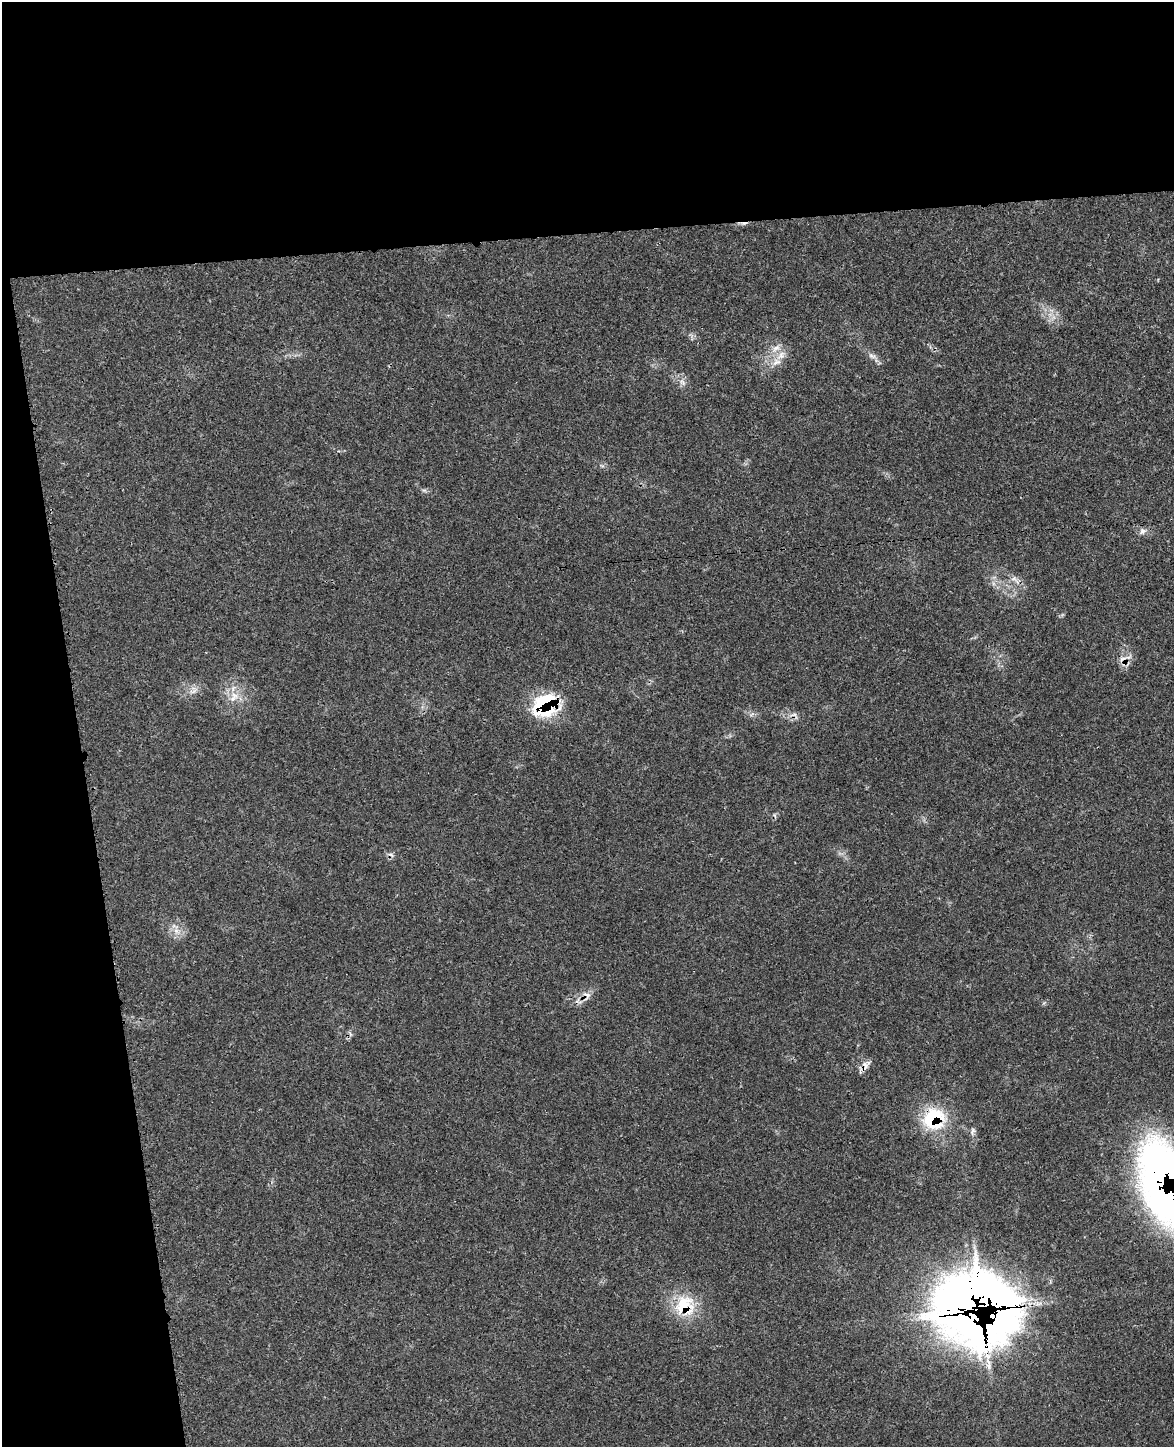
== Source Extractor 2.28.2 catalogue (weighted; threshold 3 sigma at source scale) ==
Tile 1 of 4 x 3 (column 1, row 1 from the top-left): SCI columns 49-1220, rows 3036-4480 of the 4800 x 4732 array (HDU 1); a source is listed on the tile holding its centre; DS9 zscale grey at full resolution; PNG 1176 x 1449 px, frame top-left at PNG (2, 2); no overlay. Shown black and unused: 23% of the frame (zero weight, under 3 of 4 exposures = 6% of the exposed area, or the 3 px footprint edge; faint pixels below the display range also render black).
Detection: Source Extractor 2.28.2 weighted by HDU 2 'WHT'; one run over the whole footprint, this tile lists its part. Background 0.0423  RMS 0.0029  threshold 0.0131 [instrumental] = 3 sigma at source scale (4.5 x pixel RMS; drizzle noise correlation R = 1.50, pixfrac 1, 0.05/0.05 arcsec/px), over >= 5 px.
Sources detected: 24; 2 inside a brighter object's white glare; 4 cosmic-ray / hot-pixel residue — not listed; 3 inside a brighter listed object's ellipse — not listed separately; the other 15 listed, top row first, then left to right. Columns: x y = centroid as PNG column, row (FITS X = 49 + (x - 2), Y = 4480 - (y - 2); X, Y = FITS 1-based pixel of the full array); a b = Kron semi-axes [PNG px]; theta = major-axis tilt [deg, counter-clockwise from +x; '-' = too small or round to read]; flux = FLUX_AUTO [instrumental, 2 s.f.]
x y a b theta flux
781 355 17 9 46 3.3
872 356 11 5 -19 1.2
424 490 7 4 -19 0.52
1142 531 11 7 29 1.3
1015 579 16 6 -43 1.8
234 697 16 10 64 3.3
543 704 32 28 -81 19
176 931 8 6 -45 1.4
587 995 13 10 -65 1.9
865 1065 12 6 -68 1.6
934 1119 29 28 - 17
973 1131 9 6 58 0.87
1164 1182 74 37 -73 190
986 1295 79 41 -31 210
685 1306 29 26 90 13
Overlapping masked pixels (flux is a lower limit): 7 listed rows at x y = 543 704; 587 995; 865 1065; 934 1119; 1164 1182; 986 1295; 685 1306
Isophote crosses this tile's border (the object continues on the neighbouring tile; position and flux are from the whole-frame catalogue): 1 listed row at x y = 1164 1182